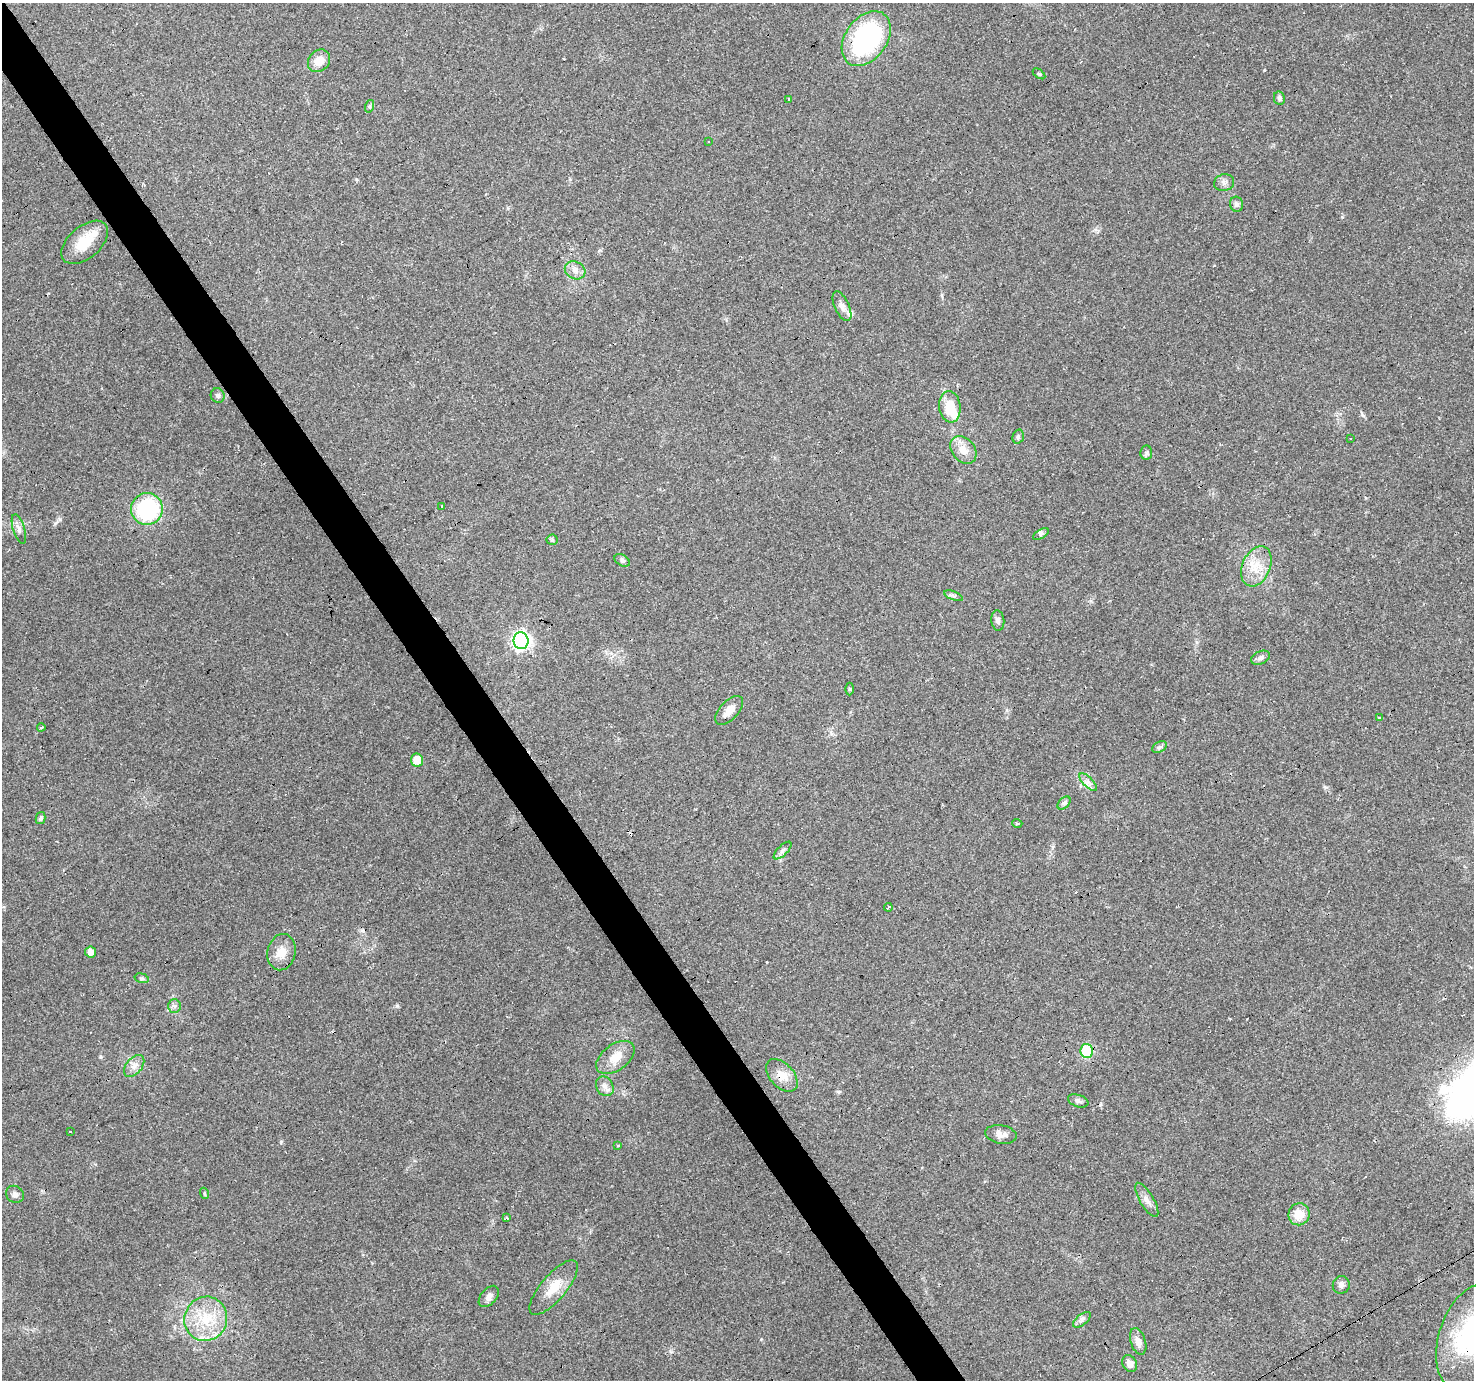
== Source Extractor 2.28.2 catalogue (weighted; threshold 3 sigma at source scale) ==
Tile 11 of 4 x 4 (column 3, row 3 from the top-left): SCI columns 2947-4418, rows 1556-2933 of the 5891 x 5804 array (HDU 1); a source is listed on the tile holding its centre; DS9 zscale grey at full resolution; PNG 1476 x 1382 px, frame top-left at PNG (2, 3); each listed source drawn as its Kron ellipse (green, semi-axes under 4 px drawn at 4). Shown black and unused: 3% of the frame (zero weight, under 2 of 3 exposures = <1% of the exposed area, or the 3 px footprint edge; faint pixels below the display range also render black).
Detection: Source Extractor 2.28.2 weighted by HDU 2 'WHT'; one run over the whole footprint, this tile lists its part. Background 0.0956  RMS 0.0068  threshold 0.0306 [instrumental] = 3 sigma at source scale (4.5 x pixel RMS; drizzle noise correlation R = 1.50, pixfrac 1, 0.0396/0.0396 arcsec/px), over >= 5 px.
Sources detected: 78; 1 inside a brighter object's white glare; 8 cosmic-ray / hot-pixel residue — neither listed nor drawn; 2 inside a brighter listed object's ellipse — not listed separately; the other 67 listed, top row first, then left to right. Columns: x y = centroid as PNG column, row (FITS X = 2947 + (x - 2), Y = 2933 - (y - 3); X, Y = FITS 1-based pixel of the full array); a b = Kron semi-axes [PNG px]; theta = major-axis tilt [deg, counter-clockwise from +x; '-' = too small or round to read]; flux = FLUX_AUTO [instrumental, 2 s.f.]
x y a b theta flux
866 39 30 21 54 110
319 61 12 10 47 8.6
1039 74 7 3 -36 0.8
1279 98 7 5 -81 1.6
789 100 3 3 - 3.6
370 106 6 4 71 1
709 142 3 2 - 0.86
1224 183 10 8 15 2.8
1236 204 7 6 - 2
85 242 27 16 40 17
575 270 10 8 -26 4
842 306 16 7 -65 3.6
218 396 7 6 - 2
950 407 16 10 -84 17
1018 437 7 5 74 1.5
1350 438 3 3 - 36
963 450 15 11 -50 8
1146 453 7 6 - 1.4
442 506 3 3 - 4.1
147 509 16 16 - 63
19 529 15 6 -72 3.1
1041 534 9 3 31 1.3
552 540 5 5 - 1.1
622 560 8 5 -30 1.5
1256 566 21 14 67 14
953 596 10 3 -21 1.3
998 620 10 6 -84 2.3
521 641 8 7 - 250
1260 658 10 6 24 2.3
849 689 6 4 -90 0.95
729 710 18 9 47 6.6
1379 718 4 2 - 0.81
41 727 4 3 - 3.9
1160 747 8 5 26 1.7
417 760 6 6 - 9.8
1088 782 11 5 -45 2.8
1064 803 8 5 45 1.5
41 818 6 5 - 1.2
1017 823 5 3 - 0.73
782 851 11 5 45 2.4
888 907 4 2 - 1.2
91 952 5 5 - 5
282 952 18 14 77 9.2
142 978 7 4 -15 1.3
174 1006 6 6 - 1.8
1087 1051 7 6 - 47
615 1058 22 13 36 11
134 1066 13 8 49 4.2
782 1075 19 12 -47 9.2
605 1086 10 8 -59 3.7
1078 1101 10 6 -20 2
70 1132 3 3 - 1.8
1001 1134 16 9 -10 4.6
618 1145 3 3 - 1.3
204 1193 6 3 -71 0.68
15 1194 9 8 - 2.6
1147 1200 19 7 -59 4.6
1299 1214 11 10 - 11
507 1218 4 3 - 0.84
1341 1285 9 8 - 2.5
554 1288 34 12 50 13
489 1296 12 7 49 3.1
206 1319 22 21 - 27
1082 1320 10 5 39 2.3
1471 1337 55 31 70 130
1138 1341 14 7 -72 5.2
1130 1363 9 7 -61 4.1
Overlapping masked pixels (flux is a lower limit): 3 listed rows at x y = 147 509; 782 1075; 1471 1337
Isophote crosses this tile's border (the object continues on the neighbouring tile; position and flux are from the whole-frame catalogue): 1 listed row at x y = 1471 1337
Unlisted compact peaks at least as high as the median listed source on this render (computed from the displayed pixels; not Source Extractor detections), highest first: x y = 397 1006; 60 519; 1264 70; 281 1142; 1342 217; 1362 415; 671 1352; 101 1057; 1325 787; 839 1092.